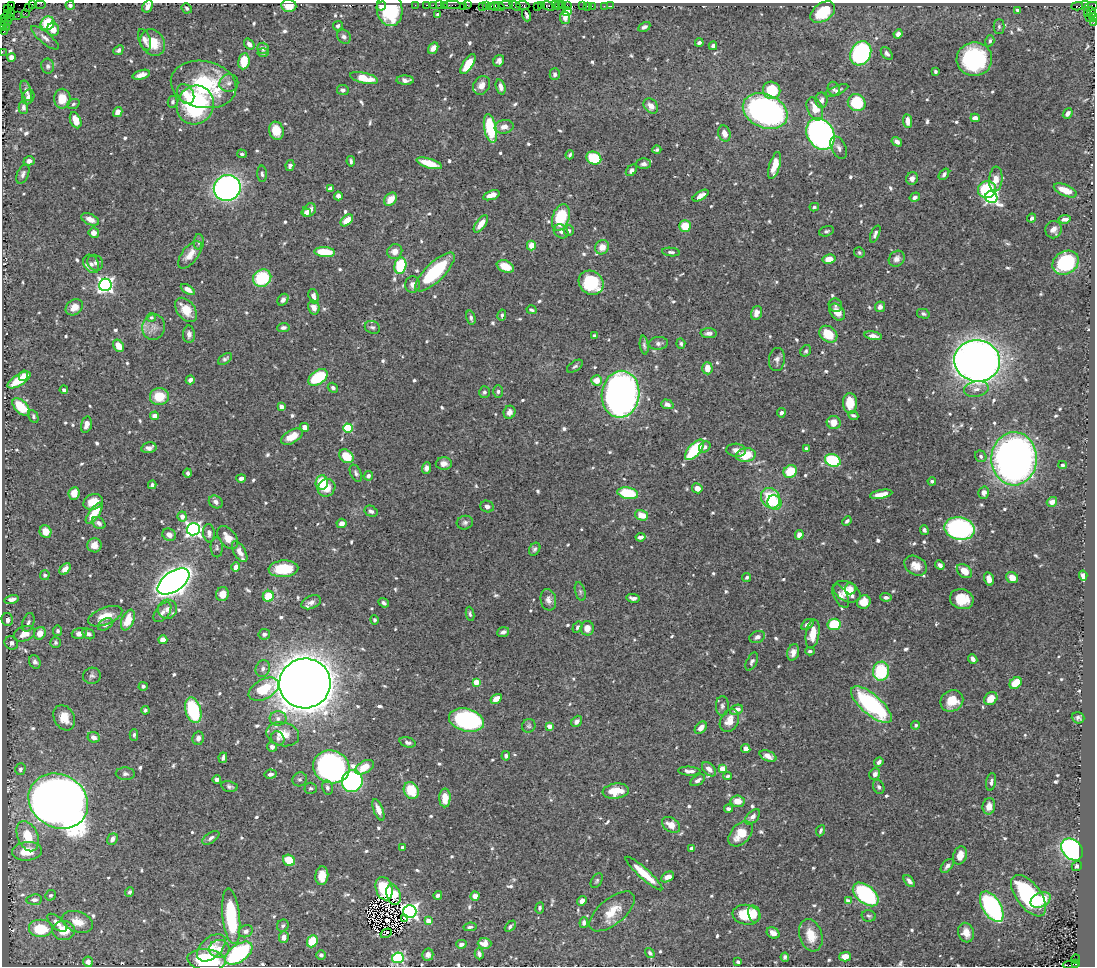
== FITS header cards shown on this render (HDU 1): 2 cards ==
NAXIS1  =                 1093
NAXIS2  =                  964

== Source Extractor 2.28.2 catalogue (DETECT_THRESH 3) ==
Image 1093 x 964 px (HDU 1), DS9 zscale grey, 1 PNG px = 1 image px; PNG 1097 x 968 px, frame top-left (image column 1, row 964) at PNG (2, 3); each listed source drawn as its Kron ellipse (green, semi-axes under 4 px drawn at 4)
Background 0.484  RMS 0.0082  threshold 0.0247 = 3 sigma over >= 5 px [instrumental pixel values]
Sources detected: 767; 4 with non-positive FLUX_AUTO (blend fragments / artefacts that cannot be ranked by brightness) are neither listed nor drawn; of the other 763, the 500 brightest by FLUX_AUTO listed and drawn (263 fainter detections omitted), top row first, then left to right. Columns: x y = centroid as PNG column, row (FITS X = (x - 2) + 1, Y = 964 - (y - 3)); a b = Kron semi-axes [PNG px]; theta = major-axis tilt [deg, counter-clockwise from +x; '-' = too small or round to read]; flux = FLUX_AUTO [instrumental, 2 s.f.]
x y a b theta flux
40 3 6 2 0 17
32 4 2 2 - 8.8
11 5 3 2 - 15
70 5 4 4 - 2.9
415 5 2 2 - 10
427 5 3 2 - 25
433 5 2 2 - 14
439 5 2 2 - 18
444 5 2 2 - 15
452 5 9 2 0 33
467 5 2 2 - 10
506 5 6 2 0 87
523 5 7 3 -8 57
541 5 3 2 - 25
555 5 3 2 - 18
558 5 4 2 - 22
562 5 3 2 - 23
567 5 3 2 - 29
1085 5 3 2 - 8.4
148 6 7 4 60 3.2
289 6 7 6 - 7.5
381 6 5 3 - 3.5
463 6 2 2 - 5.9
482 6 4 2 - 31
486 6 3 3 - 58
491 6 4 2 - 20
495 6 4 3 - 40
499 6 5 3 - 85
515 6 6 3 -33 24
538 6 4 3 - 36
549 6 7 4 -17 77
582 6 3 2 - 33
587 6 2 2 - 4.4
592 6 2 2 - 14
604 6 2 2 - 4.5
611 6 2 2 - 3.4
1077 6 6 3 2 48
28 7 2 2 - 2.9
1091 7 7 3 20 57
187 8 5 4 - 1.3
7 9 3 3 - 24
390 9 17 13 -80 32
1017 10 4 3 - 1.2
567 12 4 4 - 14
823 12 14 9 35 19
1092 12 5 3 - 46
12 13 3 3 - 9.9
25 13 2 2 - 4
1087 13 3 2 - 49
7 14 3 2 - 36
438 14 4 3 - 1.2
527 15 6 3 -73 1.3
18 16 2 2 - 5.5
10 17 3 2 - 18
1090 17 3 3 - 45
565 18 6 5 - 3
1094 18 4 2 - 31
5 19 3 2 - 6.1
9 21 3 3 - 17
4 22 4 2 - 10
48 23 7 6 - 21
1093 23 3 2 - 14
3 26 4 2 - 16
338 26 5 4 - 1.6
999 26 7 5 90 1.2
6 27 2 2 - 3.9
644 27 6 4 28 1.9
53 29 6 6 - 6.1
4 31 3 2 - 14
898 34 4 4 - 2.4
344 37 7 6 - 1.9
45 38 17 5 -40 2.9
145 40 11 5 -69 2.8
990 41 6 4 72 1.2
153 42 14 11 -54 13
699 43 4 3 - 1.7
249 44 6 4 -52 2.6
713 46 4 4 - 1.9
263 48 6 5 - 3.2
433 48 6 4 54 3.9
118 50 5 4 - 1.3
2 52 2 2 - 4.3
263 52 5 4 - 1.1
861 53 13 10 62 91
887 53 7 5 -50 2
11 57 4 4 - 2.6
974 59 18 17 - 59
244 61 8 5 81 15
499 61 6 5 - 2
468 64 11 5 56 12
48 66 7 6 - 1.5
935 72 3 3 - 1.1
555 74 6 5 - 1.4
141 75 9 4 16 3.6
364 78 14 5 -13 12
405 80 9 4 -2 2.7
229 83 9 8 - 2.7
203 84 33 23 -11 47
481 85 10 8 56 4.5
501 87 8 4 -73 2.8
834 89 7 5 -70 1.6
343 90 6 5 - 2
772 90 9 8 - 20
837 90 12 4 23 1.9
26 91 10 5 -73 2
186 94 10 7 -62 5.8
28 97 7 6 - 1.9
62 99 10 8 -89 8.1
821 100 8 6 -90 2.8
173 102 6 5 - 1.3
857 103 9 8 - 30
73 104 6 4 20 1.1
195 105 20 18 64 67
651 106 8 6 -49 4.4
23 108 6 4 -88 1.9
815 109 12 7 -67 8.6
765 111 23 16 -25 190
118 112 5 4 - 3.9
1068 113 6 4 50 2.7
975 118 4 4 - 3.2
76 120 8 5 -68 6
907 121 7 4 -82 4.7
504 127 9 6 11 4
490 128 15 6 -78 35
276 131 9 7 -73 9.2
724 134 8 6 -73 4.6
821 134 17 13 -59 270
897 142 5 4 - 2.4
839 148 12 7 -64 2.5
657 150 4 3 - 1.1
242 154 5 4 - 1.2
570 155 4 3 - 1.2
594 158 8 6 -23 29
29 161 5 4 - 2.4
351 161 5 3 - 1.2
429 163 13 4 -17 13
643 164 7 5 0 1.9
775 165 14 5 73 8.2
290 166 5 4 - 1.8
631 170 6 4 48 1.8
23 174 10 5 67 1.8
262 174 8 4 -87 1.3
944 174 6 4 50 1.6
912 178 6 6 - 3.2
996 179 12 6 85 7.2
227 188 13 13 - 220
330 189 4 3 - 2.5
987 190 9 8 - 45
1065 190 12 5 -23 9.3
491 195 8 4 19 4.2
338 196 4 4 - 2.4
701 196 9 4 30 4.8
915 197 5 4 - 1.9
991 197 6 5 - 110
391 199 7 5 48 6.5
814 207 5 4 - 1.1
309 210 7 6 - 3.2
306 213 4 4 - 1.8
561 217 13 8 71 26
1032 218 4 3 - 1.8
90 219 9 5 -24 4.4
1065 219 6 4 7 2.8
347 220 7 4 42 9.8
481 224 10 4 54 6.2
685 226 6 6 - 11
1053 230 8 8 - 3.5
561 231 8 6 -39 2.1
569 231 5 5 - 1.7
826 231 7 5 17 1.2
94 233 5 5 - 3.7
875 234 9 4 69 1.8
199 242 8 5 88 1.3
531 245 5 4 - 7.5
602 247 7 6 - 5.6
395 251 8 7 - 4.8
325 252 10 5 -5 16
671 252 9 4 -6 1.5
859 253 5 5 - 1.2
190 255 16 8 51 5.8
829 259 6 4 11 6.7
897 259 9 7 45 2.8
95 263 8 7 - 1.9
1066 263 14 11 34 57
91 264 10 7 -59 3
400 266 8 6 76 36
505 266 9 5 -23 9.8
435 272 26 9 44 41
262 278 9 8 - 31
591 283 13 11 -37 33
412 284 8 7 - 2.8
105 285 6 6 - 210
188 289 8 4 -33 3.5
313 296 7 4 -71 2.4
283 300 6 5 - 1.9
835 305 7 6 - 1.4
74 307 9 7 36 5.7
314 307 7 5 -73 3.9
880 307 5 5 - 2.7
186 310 14 9 -52 11
531 310 5 3 - 1.1
837 312 9 6 -52 7.1
756 313 7 5 71 3.1
923 314 6 4 -14 1.4
502 315 5 4 - 1.2
151 317 4 4 - 1.1
471 318 7 4 -73 1.7
154 327 13 11 76 4.5
372 327 8 6 -20 1.4
283 328 6 4 7 1.7
709 333 8 5 -3 2.2
189 334 9 6 -90 2.4
828 334 10 7 -37 13
595 336 4 3 - 1.5
873 336 9 4 -10 2.7
658 343 10 6 5 2.2
681 344 5 4 - 1.1
644 345 9 4 -82 1.4
118 346 7 5 -55 6.8
806 351 6 5 - 1.1
225 359 8 4 36 1.4
777 359 12 8 84 2.4
977 361 23 20 -9 590
575 366 9 5 34 1.3
707 368 6 5 - 6.9
23 376 5 4 - 4.2
318 377 11 6 35 33
19 380 13 5 32 16
190 380 4 4 - 2
597 380 5 5 - 7.1
333 388 5 4 - 1.5
976 389 12 7 11 3.3
64 390 4 4 - 1.6
498 391 6 5 - 1.3
484 392 6 5 - 1.5
621 394 23 19 82 380
159 397 9 8 - 13
850 403 10 7 -88 10
667 404 6 4 -18 2.5
21 407 11 6 -46 18
281 407 4 4 - 5
509 412 6 6 - 2.6
781 413 5 4 - 2.1
853 415 5 3 - 1.2
33 416 7 4 -62 1.2
154 416 4 4 - 4.3
834 423 7 6 - 5.9
86 425 8 5 74 3.2
304 427 4 4 - 3.5
348 428 5 4 - 33
292 437 12 6 30 8.4
705 447 6 5 - 1.7
149 448 8 5 13 2.6
806 449 4 3 - 1.4
694 450 12 6 48 43
736 450 10 6 -5 2.8
746 455 10 7 7 14
346 456 8 6 -39 13
981 456 6 5 - 1.3
1014 459 26 22 88 320
833 460 8 6 -21 37
444 464 8 6 2 3.5
1062 465 4 3 - 1.2
426 468 5 4 - 2.1
790 471 7 6 - 15
188 473 4 4 - 1.5
356 473 9 5 -65 1.5
368 476 5 4 - 1.9
241 478 5 4 - 2.1
932 481 4 4 - 1.2
322 482 7 6 - 16
152 485 4 3 - 1.2
326 488 9 8 - 7.3
697 488 5 5 - 3.8
74 493 6 5 - 6.2
628 493 10 5 -9 28
984 493 6 5 - 2.2
881 494 11 4 11 6.5
770 498 11 9 -54 28
93 502 10 7 22 7.8
216 502 7 6 - 2.2
1052 502 5 5 - 3.7
774 503 7 6 - 5.3
487 506 7 5 -19 2.4
371 511 7 5 -28 1.9
94 513 12 5 54 12
642 515 7 5 -15 7.6
182 516 5 4 - 3.2
847 521 5 3 - 1.4
99 523 7 5 -35 1.9
341 523 5 4 - 3.4
465 523 8 6 15 1.7
193 529 6 6 - 190
960 529 15 11 -11 110
924 530 5 4 - 1.3
46 532 6 5 - 5
209 533 9 6 -84 2.5
169 535 7 6 - 3.3
799 535 5 4 - 4
641 537 5 3 - 2.5
228 538 13 8 -52 5.9
94 545 7 7 - 4.1
217 547 10 6 -88 1.5
535 549 7 5 57 1.4
240 552 12 5 -59 4
940 565 5 4 - 2.3
915 566 12 9 -33 6
236 567 5 4 - 4.5
65 569 7 4 49 2.9
283 569 15 8 4 21
964 571 8 6 -39 7
45 575 5 5 - 1.3
1083 576 5 4 - 2.5
747 577 5 4 - 1.2
1012 578 6 5 - 5.3
989 579 7 4 -75 4.6
173 582 18 9 35 640
851 588 6 5 - 2.1
580 592 9 5 -75 1.3
847 592 14 9 -29 10
222 594 7 6 - 5.6
268 596 6 5 - 14
841 596 13 6 -62 2.9
886 597 5 4 - 1.8
633 598 7 3 -10 2.1
12 599 7 4 14 3.1
962 599 12 10 -17 14
548 600 11 7 -78 3
311 602 10 6 24 2.8
864 602 7 6 - 9.6
384 603 5 4 - 1.5
167 609 10 9 - 3.7
162 612 11 6 51 2.6
470 614 7 4 -83 1.2
105 616 18 8 21 10
7 619 6 5 - 2.3
128 620 11 6 67 10
374 620 5 4 - 1.3
28 622 10 5 70 1.8
105 624 8 5 31 2
807 624 7 4 36 2.7
834 624 6 5 - 25
577 627 6 4 58 1.2
587 628 7 6 - 4.9
58 631 5 4 - 1.3
503 632 6 4 19 2.3
40 633 6 5 - 6.1
79 633 8 5 16 3.3
24 634 11 7 20 6.5
88 634 7 5 -28 2
264 634 6 5 - 2
813 634 14 6 81 9
757 637 8 6 19 2.5
163 640 4 4 - 7.2
55 642 5 5 - 1.1
11 643 7 6 - 2.2
810 651 5 4 - 1.5
793 652 8 6 73 3.7
973 659 5 4 - 2.2
35 662 7 5 -60 1.9
752 662 10 5 63 1.5
263 669 8 7 - 2.3
881 671 9 8 - 29
92 676 9 8 - 1.8
476 682 4 4 - 12
305 683 26 25 - 1900
1016 683 7 5 42 10
143 686 4 4 - 1.6
264 689 16 9 29 19
496 699 6 4 31 5
991 699 7 6 - 7.6
952 701 12 10 31 11
871 705 25 10 -41 75
722 706 10 6 -89 1.9
145 710 4 4 - 1.3
193 710 13 7 -73 42
736 710 7 4 22 3.3
64 718 13 10 -61 9.4
278 718 8 7 - 2.6
1078 718 6 5 - 1.7
466 720 18 11 -14 95
577 721 6 5 - 2.7
729 721 12 8 59 6.5
916 725 4 4 - 1.2
529 726 7 6 - 1.2
549 726 4 4 - 4.6
701 728 7 5 48 5.1
283 734 17 12 -13 10
134 735 5 4 - 1.4
94 737 6 5 - 3.4
198 738 7 5 77 2.3
278 738 7 6 - 1.7
408 742 8 5 -18 1.7
272 747 5 4 - 1.9
746 749 5 4 - 3.3
506 756 5 4 - 1.3
768 756 9 5 -22 3.5
223 758 5 3 - 1.3
879 762 5 3 - 2
331 767 18 16 -18 180
364 767 10 6 30 11
20 769 6 5 - 1.3
709 769 8 5 -46 4
722 769 4 4 - 12
689 771 11 4 -3 2.7
125 774 9 6 -3 1.7
270 774 6 4 10 2
875 774 6 5 - 3.1
728 776 4 3 - 1.1
217 779 4 4 - 2.2
300 779 7 6 - 1.4
698 780 8 4 31 2.3
352 781 11 10 - 140
991 782 9 5 79 2.1
229 786 8 5 -13 1.5
879 787 7 5 -63 1.5
311 788 6 5 - 1.2
327 788 7 5 -76 1.6
411 791 9 7 -65 17
616 791 13 7 7 12
445 798 9 5 90 8.7
58 801 31 26 -30 1100
738 801 7 6 - 6.6
989 806 8 6 78 5.8
728 809 4 3 - 1.7
378 810 11 4 -68 5.4
753 817 9 5 46 3.4
671 825 10 7 -34 6.6
821 831 6 3 67 1.2
741 834 15 9 47 11
28 836 16 10 -67 12
211 838 9 5 34 1.9
112 839 6 5 - 3.4
402 847 3 3 - 1.7
692 849 4 4 - 2.5
1072 849 12 9 -44 100
27 851 15 9 6 9.4
960 855 9 6 73 6.9
289 860 6 5 - 15
947 866 8 5 47 2.4
1077 866 5 5 - 1.4
644 873 24 5 -42 13
322 876 9 6 83 8.2
668 877 7 4 28 3.2
597 881 8 5 59 1.1
909 881 7 4 -49 2.1
384 889 12 8 -73 30
130 892 5 4 - 1.2
393 894 10 7 -74 11
866 894 15 9 -39 66
50 895 5 5 - 1.3
438 895 4 3 - 1.8
475 896 4 4 - 4.1
1029 896 24 12 -53 71
34 900 8 5 5 2
1041 900 11 7 26 17
582 901 5 4 - 2.9
848 901 4 4 - 6.6
992 907 17 9 -59 110
540 908 5 4 - 1.2
410 911 6 6 - 250
612 911 27 13 39 12
754 914 9 5 -77 5.2
746 915 14 10 -8 17
231 916 28 8 -84 41
869 916 7 5 -13 1.1
405 919 3 2 - 7.6
428 921 4 4 - 6.8
78 922 16 10 -20 7.6
57 923 12 6 -42 3.5
584 923 5 4 - 1.9
283 925 6 5 - 1.2
510 926 6 3 44 1.7
470 927 6 4 10 1.4
40 929 12 9 0 21
63 931 11 9 -4 11
246 931 7 6 - 2.2
386 933 6 2 30 1.1
773 933 7 5 -31 3.6
966 933 10 8 -73 6.1
811 935 16 11 -72 10
284 937 6 5 - 2.9
312 941 6 5 - 13
485 943 7 5 -2 4.6
461 944 5 4 - 2.4
211 948 17 10 42 9
219 949 10 9 - 4.6
239 953 15 8 37 68
650 953 5 4 - 1.5
479 954 5 4 - 1.6
321 955 5 4 - 1.7
428 955 6 5 - 2.2
785 957 4 4 - 1.3
845 957 6 4 1 5.9
398 958 6 5 - 69
1076 959 4 3 - 53
206 960 19 10 -6 48
88 962 5 5 - 3
738 962 4 3 - 1.5
1076 964 3 3 - 150
1071 965 8 3 1 600
At the frame edge (FLAGS 8, measured only in part): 13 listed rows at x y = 40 3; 32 4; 11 5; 70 5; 148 6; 289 6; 1094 18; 1093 23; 3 26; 4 31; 2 52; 206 960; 1071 965
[263 fainter detections neither listed nor drawn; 4 non-positive-flux detections neither listed nor drawn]